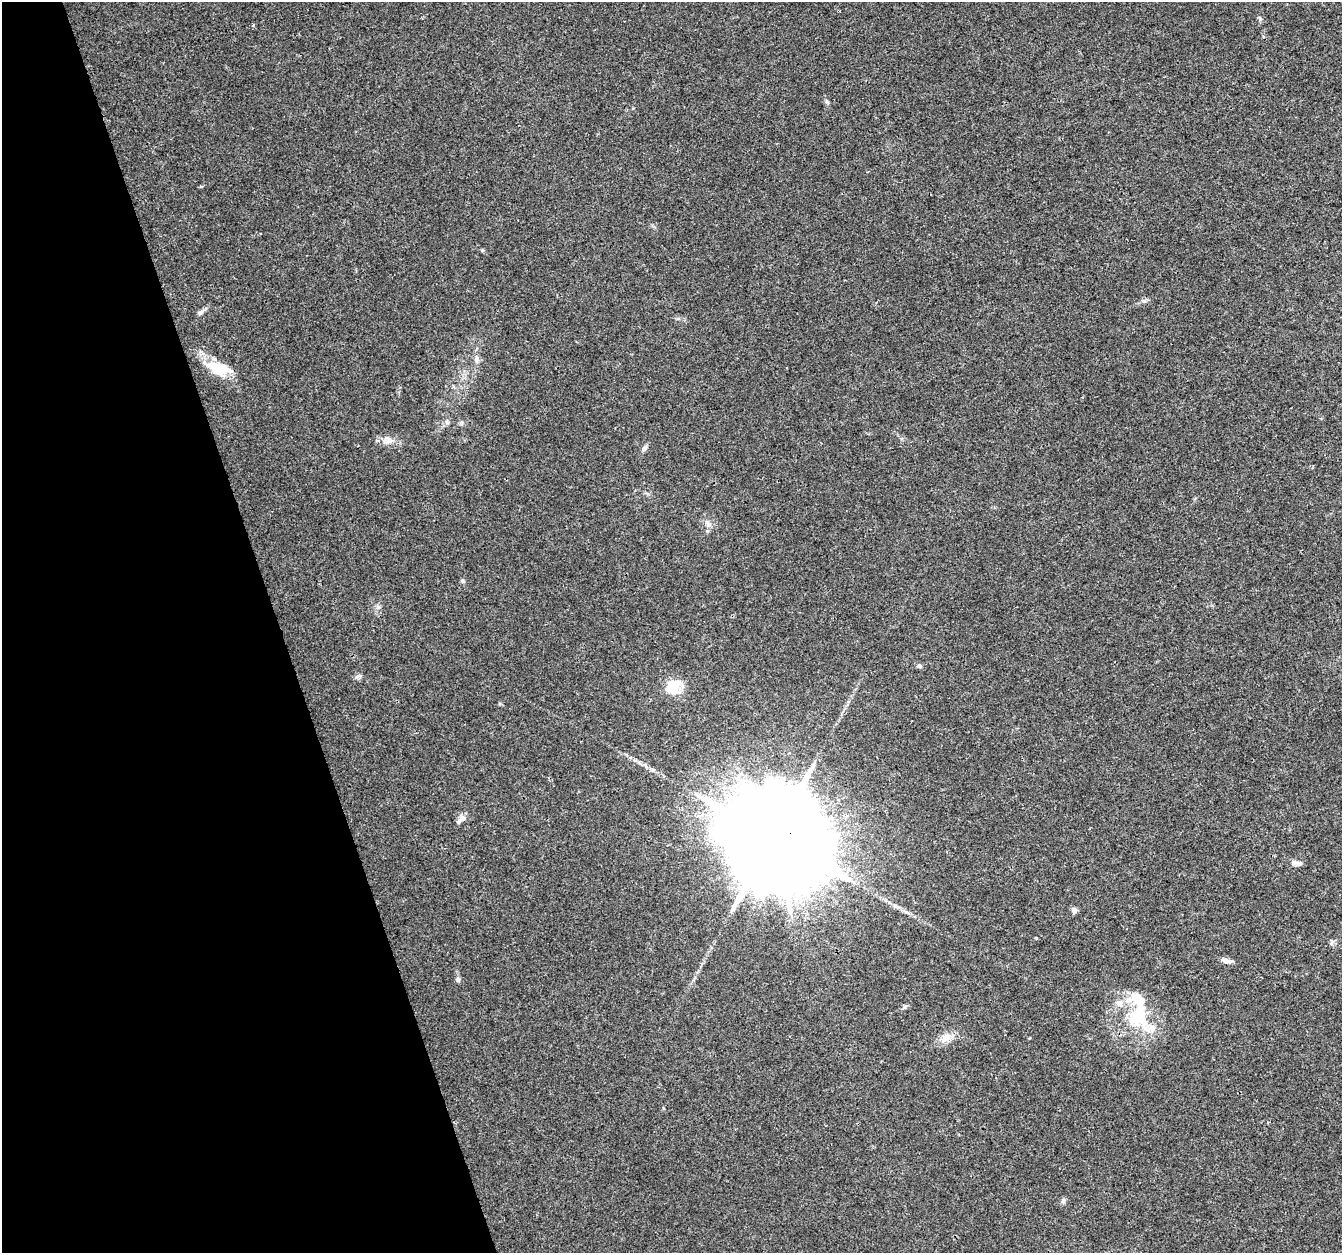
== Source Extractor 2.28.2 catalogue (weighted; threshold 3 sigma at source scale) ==
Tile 5 of 4 x 4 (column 1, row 2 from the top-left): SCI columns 1-1340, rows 2567-3817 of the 5363 x 5188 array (HDU 1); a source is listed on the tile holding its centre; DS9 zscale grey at full resolution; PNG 1344 x 1255 px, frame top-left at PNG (2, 2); no overlay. Shown black and unused: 21% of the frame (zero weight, under 3 of 4 exposures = <1% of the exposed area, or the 3 px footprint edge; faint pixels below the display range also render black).
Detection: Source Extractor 2.28.2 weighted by HDU 2 'WHT'; one run over the whole footprint, this tile lists its part. Background 0.0182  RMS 0.0028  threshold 0.0128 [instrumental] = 3 sigma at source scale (4.5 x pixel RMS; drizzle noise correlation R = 1.50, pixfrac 1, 0.0396/0.0396 arcsec/px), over >= 5 px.
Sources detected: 28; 1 inside a brighter object's white glare — not listed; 4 inside a brighter listed object's ellipse — not listed separately; the other 23 listed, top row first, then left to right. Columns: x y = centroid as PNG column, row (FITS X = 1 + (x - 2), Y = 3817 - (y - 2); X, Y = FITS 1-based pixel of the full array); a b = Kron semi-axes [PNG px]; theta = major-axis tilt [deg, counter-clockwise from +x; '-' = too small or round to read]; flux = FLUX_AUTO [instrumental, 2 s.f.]
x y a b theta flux
253 25 3 3 - 0.77
827 101 7 5 -69 0.53
200 312 9 6 24 0.84
476 359 11 4 -85 0.93
219 369 31 15 -15 7.9
447 422 6 6 - 0.66
387 441 15 12 -13 2.4
644 448 7 6 - 0.79
708 524 10 6 -89 1.2
462 581 6 6 - 0.49
378 607 5 5 - 0.6
919 666 6 5 - 0.53
358 676 11 4 29 0.67
672 687 19 15 44 7.1
461 819 14 7 36 1.6
773 837 30 24 0 10000
1299 863 10 6 0 1.1
1074 910 7 6 - 1.1
1226 961 17 5 -19 1.2
458 980 6 6 - 0.67
1141 1016 39 25 36 16
946 1037 15 11 24 2.8
1063 1201 8 6 73 0.66
Overlapping masked pixels (flux is a lower limit): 1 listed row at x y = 773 837
Unlisted compact peaks at least as high as the median listed source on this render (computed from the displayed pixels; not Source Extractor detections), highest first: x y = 1144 301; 1036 938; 482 250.